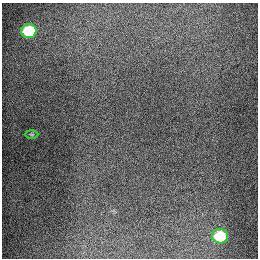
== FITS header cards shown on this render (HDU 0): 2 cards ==
NAXIS1  =                  256
NAXIS2  =                  256

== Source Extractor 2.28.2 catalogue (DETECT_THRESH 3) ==
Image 256 x 256 px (HDU 0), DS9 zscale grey, 1 PNG px = 1 image px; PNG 260 x 260 px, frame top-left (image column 1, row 256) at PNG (2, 3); each listed source drawn as its Kron ellipse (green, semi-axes under 4 px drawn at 4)
Background 1280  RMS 26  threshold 78.7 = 3 sigma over >= 5 px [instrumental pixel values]
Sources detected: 3; all 3 listed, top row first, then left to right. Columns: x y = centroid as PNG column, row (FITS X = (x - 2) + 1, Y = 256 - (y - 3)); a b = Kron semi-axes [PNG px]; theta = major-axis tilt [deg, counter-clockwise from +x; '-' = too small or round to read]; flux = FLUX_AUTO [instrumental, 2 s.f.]
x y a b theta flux
29 31 7 7 - 91000
32 134 7 3 0 1900
220 236 8 7 - 74000